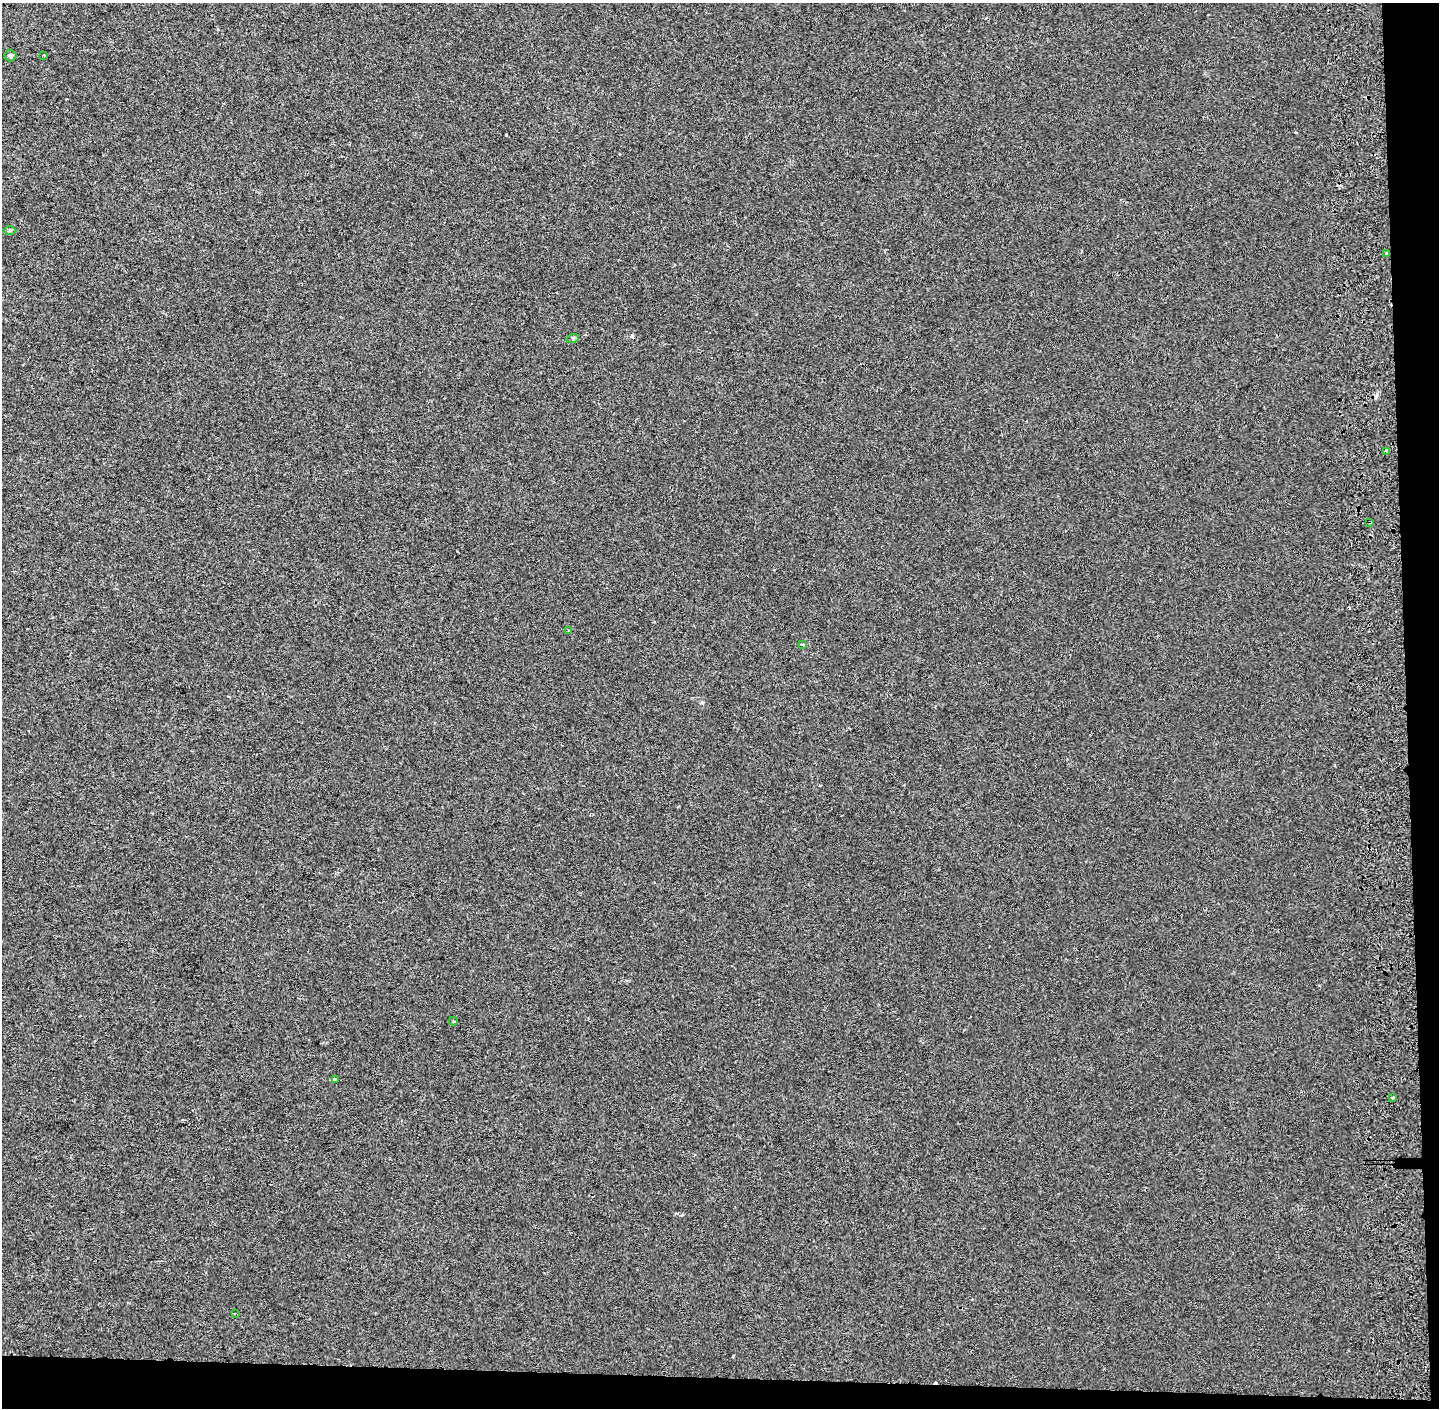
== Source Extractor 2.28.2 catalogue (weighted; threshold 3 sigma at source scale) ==
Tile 9 of 3 x 3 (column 3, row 3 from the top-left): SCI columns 3017-4453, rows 2-1407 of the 4595 x 4229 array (HDU 1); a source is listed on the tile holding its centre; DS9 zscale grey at full resolution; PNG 1441 x 1410 px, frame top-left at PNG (2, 3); each listed source drawn as its Kron ellipse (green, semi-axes under 4 px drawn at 4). Shown black and unused: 5% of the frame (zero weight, under 2 of 3 exposures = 3% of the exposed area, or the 3 px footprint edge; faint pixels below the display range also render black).
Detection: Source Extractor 2.28.2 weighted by HDU 2 'WHT'; one run over the whole footprint, this tile lists its part. Background -1.84e-05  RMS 0.0053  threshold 0.0239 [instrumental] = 3 sigma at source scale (4.5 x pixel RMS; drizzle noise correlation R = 1.50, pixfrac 1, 0.0396/0.0396 arcsec/px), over >= 5 px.
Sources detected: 16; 3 cosmic-ray / hot-pixel residue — neither listed nor drawn; the other 13 listed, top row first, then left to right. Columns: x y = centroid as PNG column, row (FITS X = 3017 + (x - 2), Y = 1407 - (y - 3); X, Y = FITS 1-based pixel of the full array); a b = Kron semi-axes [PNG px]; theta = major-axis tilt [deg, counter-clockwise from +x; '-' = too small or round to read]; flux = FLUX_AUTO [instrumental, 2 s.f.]
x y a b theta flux
11 55 6 6 - 1.1
44 55 3 2 - 0.49
10 230 6 4 1 0.7
1386 254 4 3 - 1.2
573 338 6 4 18 0.77
1386 451 3 3 - 3.6
1370 522 3 2 - 0.72
569 631 4 2 - 0.41
803 645 3 3 - 1.2
453 1021 4 3 - 0.49
336 1080 4 3 - 2.8
1393 1098 3 3 - 1.9
235 1313 3 2 - 0.47
Overlapping masked pixels (flux is a lower limit): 1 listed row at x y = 1370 522
Unlisted compact peaks at least as high as the median listed source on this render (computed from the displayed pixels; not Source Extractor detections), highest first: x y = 632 336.